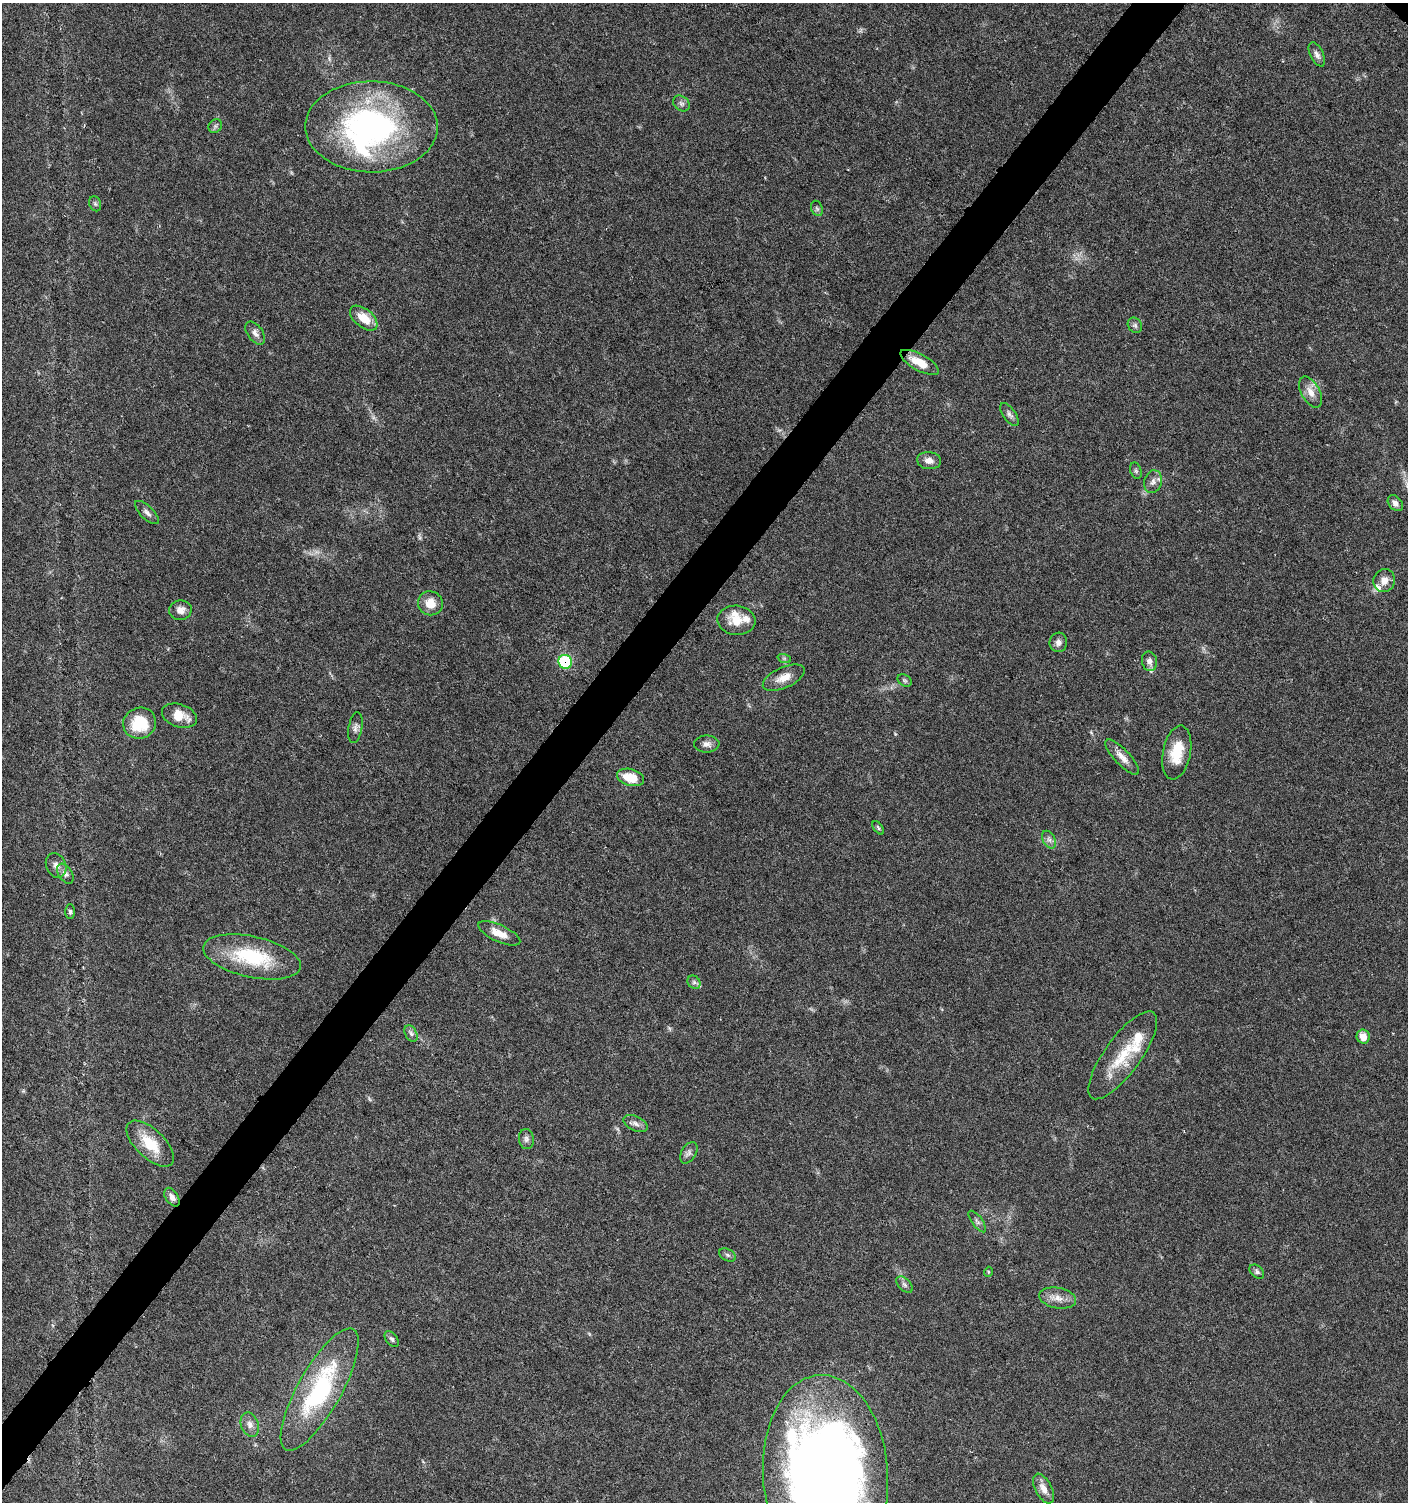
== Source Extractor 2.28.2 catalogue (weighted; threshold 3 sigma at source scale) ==
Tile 7 of 4 x 4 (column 3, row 2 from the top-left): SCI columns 3050-4455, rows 3004-4503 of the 6032 x 6014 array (HDU 1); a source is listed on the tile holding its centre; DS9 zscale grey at full resolution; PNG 1410 x 1504 px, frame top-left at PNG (2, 3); each listed source drawn as its Kron ellipse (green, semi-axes under 4 px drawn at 4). Shown black and unused: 4% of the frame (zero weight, under 5 of 9 exposures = <1% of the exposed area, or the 3 px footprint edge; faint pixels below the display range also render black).
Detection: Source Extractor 2.28.2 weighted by HDU 2 'WHT'; one run over the whole footprint, this tile lists its part. Background 0.0275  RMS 0.0024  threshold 0.00979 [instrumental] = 3 sigma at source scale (4.09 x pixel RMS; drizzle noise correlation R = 1.36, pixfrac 0.8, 0.0396/0.0396 arcsec/px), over >= 5 px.
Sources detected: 68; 1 inside a brighter object's white glare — neither listed nor drawn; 6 inside a brighter listed object's ellipse — not listed separately; the other 61 listed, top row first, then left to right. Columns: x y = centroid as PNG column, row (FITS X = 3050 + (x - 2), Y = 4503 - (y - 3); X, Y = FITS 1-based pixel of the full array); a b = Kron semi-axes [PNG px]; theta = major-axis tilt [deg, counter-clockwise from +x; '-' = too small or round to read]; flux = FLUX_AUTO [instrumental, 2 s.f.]
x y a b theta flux
1317 54 13 6 -64 1
681 103 9 7 -36 0.74
215 126 7 6 - 0.5
371 127 66 45 0 60
95 204 8 6 -69 0.49
817 208 8 5 -68 0.5
364 318 16 9 -39 4.5
1135 325 8 6 -55 0.63
255 333 13 7 -54 1.2
919 362 21 8 -28 4.3
1311 392 17 9 -60 2.3
1009 414 13 6 -54 0.8
929 461 12 8 -6 1.5
1136 471 8 5 -71 0.48
1153 482 11 8 76 1.3
1395 503 9 6 -49 1.2
147 513 15 6 -44 1.1
1384 581 11 10 - 1.7
430 603 12 12 - 3.1
180 610 11 9 9 1.5
736 620 19 14 -5 4.2
1058 642 10 9 - 1.1
784 658 7 4 -18 0.4
1149 661 10 7 -78 1.1
565 662 7 6 - 14
784 678 22 10 24 2.9
905 680 8 5 -34 0.44
179 716 18 11 -19 3.4
140 723 16 15 - 8.4
355 728 15 7 80 0.96
707 744 13 8 -1 1.2
1177 753 27 14 79 6.1
1122 757 23 7 -47 2
631 777 14 8 -15 4.7
878 828 8 4 -53 0.36
1049 840 9 6 -62 0.82
56 865 13 9 -64 1.4
65 874 11 7 -57 1
70 912 7 5 -88 0.43
499 933 23 8 -25 3
252 957 50 20 -12 16
694 982 7 6 - 0.53
411 1033 9 5 -63 0.73
1363 1037 7 6 - 2.3
1123 1055 53 18 54 9.5
635 1124 13 7 -24 1.1
526 1139 10 7 -84 0.78
150 1144 30 14 -44 6.4
689 1153 12 7 59 0.92
172 1197 10 6 -57 1.1
977 1221 13 5 -53 0.7
727 1255 9 5 -27 0.56
988 1272 5 3 - 0.22
1257 1272 8 5 -42 0.56
904 1285 10 6 -45 0.66
1058 1298 18 10 -10 2.2
392 1339 9 5 -52 0.54
320 1390 69 21 61 28
250 1425 12 8 -70 1.4
825 1474 99 62 -87 310
1043 1489 16 8 -63 2
Overlapping masked pixels (flux is a lower limit): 1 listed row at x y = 565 662
Isophote crosses this tile's border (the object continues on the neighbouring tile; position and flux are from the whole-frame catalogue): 1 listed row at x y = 825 1474